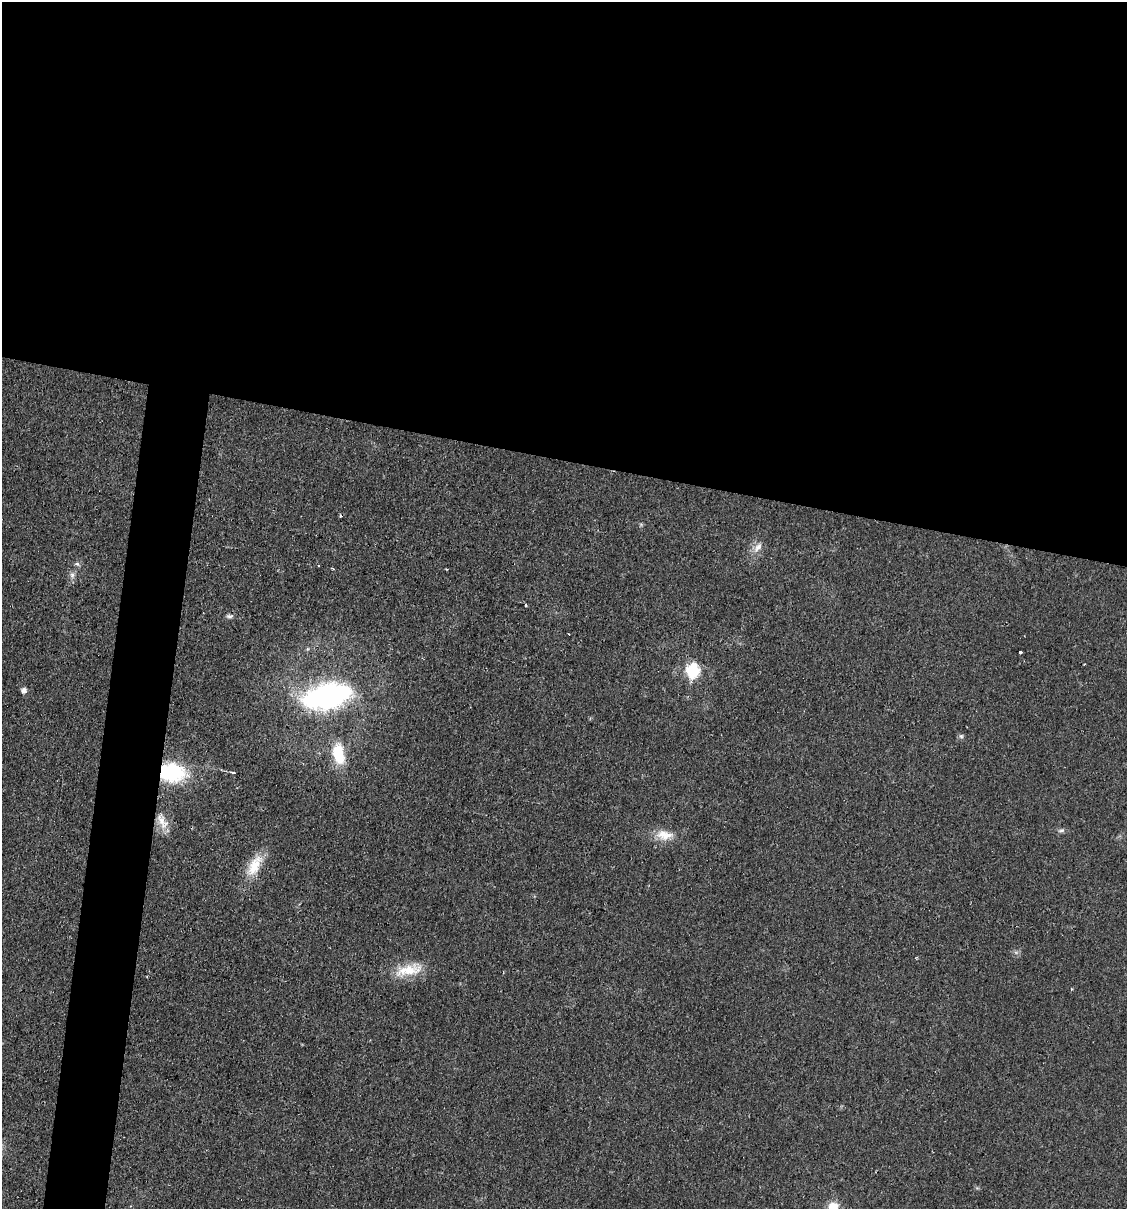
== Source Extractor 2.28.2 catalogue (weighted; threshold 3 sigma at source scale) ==
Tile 3 of 4 x 4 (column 3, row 1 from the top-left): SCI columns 2486-3610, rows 3621-4827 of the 4848 x 4828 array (HDU 1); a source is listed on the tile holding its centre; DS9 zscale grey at full resolution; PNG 1129 x 1211 px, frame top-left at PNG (2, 2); no overlay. Shown black and unused: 42% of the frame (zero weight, under 2 of 3 exposures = <1% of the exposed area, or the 3 px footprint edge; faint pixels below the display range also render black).
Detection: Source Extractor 2.28.2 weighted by HDU 2 'WHT'; one run over the whole footprint, this tile lists its part. Background 0.0329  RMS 0.0049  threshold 0.022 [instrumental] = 3 sigma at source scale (4.5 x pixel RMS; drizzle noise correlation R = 1.50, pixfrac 1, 0.05/0.05 arcsec/px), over >= 5 px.
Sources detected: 23; all 23 listed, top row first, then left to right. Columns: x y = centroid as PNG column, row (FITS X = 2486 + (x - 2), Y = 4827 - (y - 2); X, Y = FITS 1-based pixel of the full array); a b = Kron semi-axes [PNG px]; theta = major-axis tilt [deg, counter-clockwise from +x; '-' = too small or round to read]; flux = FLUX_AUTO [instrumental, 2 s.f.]
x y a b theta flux
341 516 4 3 - 0.67
758 547 16 8 51 3.8
77 564 7 5 -42 0.99
319 565 2 2 - 0.61
332 568 3 2 - 0.69
72 575 8 6 90 1.7
526 605 3 3 - 0.89
230 616 10 5 5 1.3
1020 652 4 3 - 4.3
1085 664 3 2 - 0.4
693 671 7 6 - 54
24 690 5 5 - 2.5
327 696 38 20 13 110
961 736 6 6 - 1
339 754 23 12 -79 17
172 772 27 19 -6 36
232 772 6 2 -6 0.72
161 820 22 11 -72 6.9
1061 830 9 4 18 1.2
664 835 23 13 -8 7.9
254 866 31 14 61 12
409 970 40 14 11 14
833 1207 15 13 19 6.1
Overlapping masked pixels (flux is a lower limit): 2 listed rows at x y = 327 696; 172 772
Isophote crosses this tile's border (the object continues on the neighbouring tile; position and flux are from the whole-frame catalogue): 1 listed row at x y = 833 1207